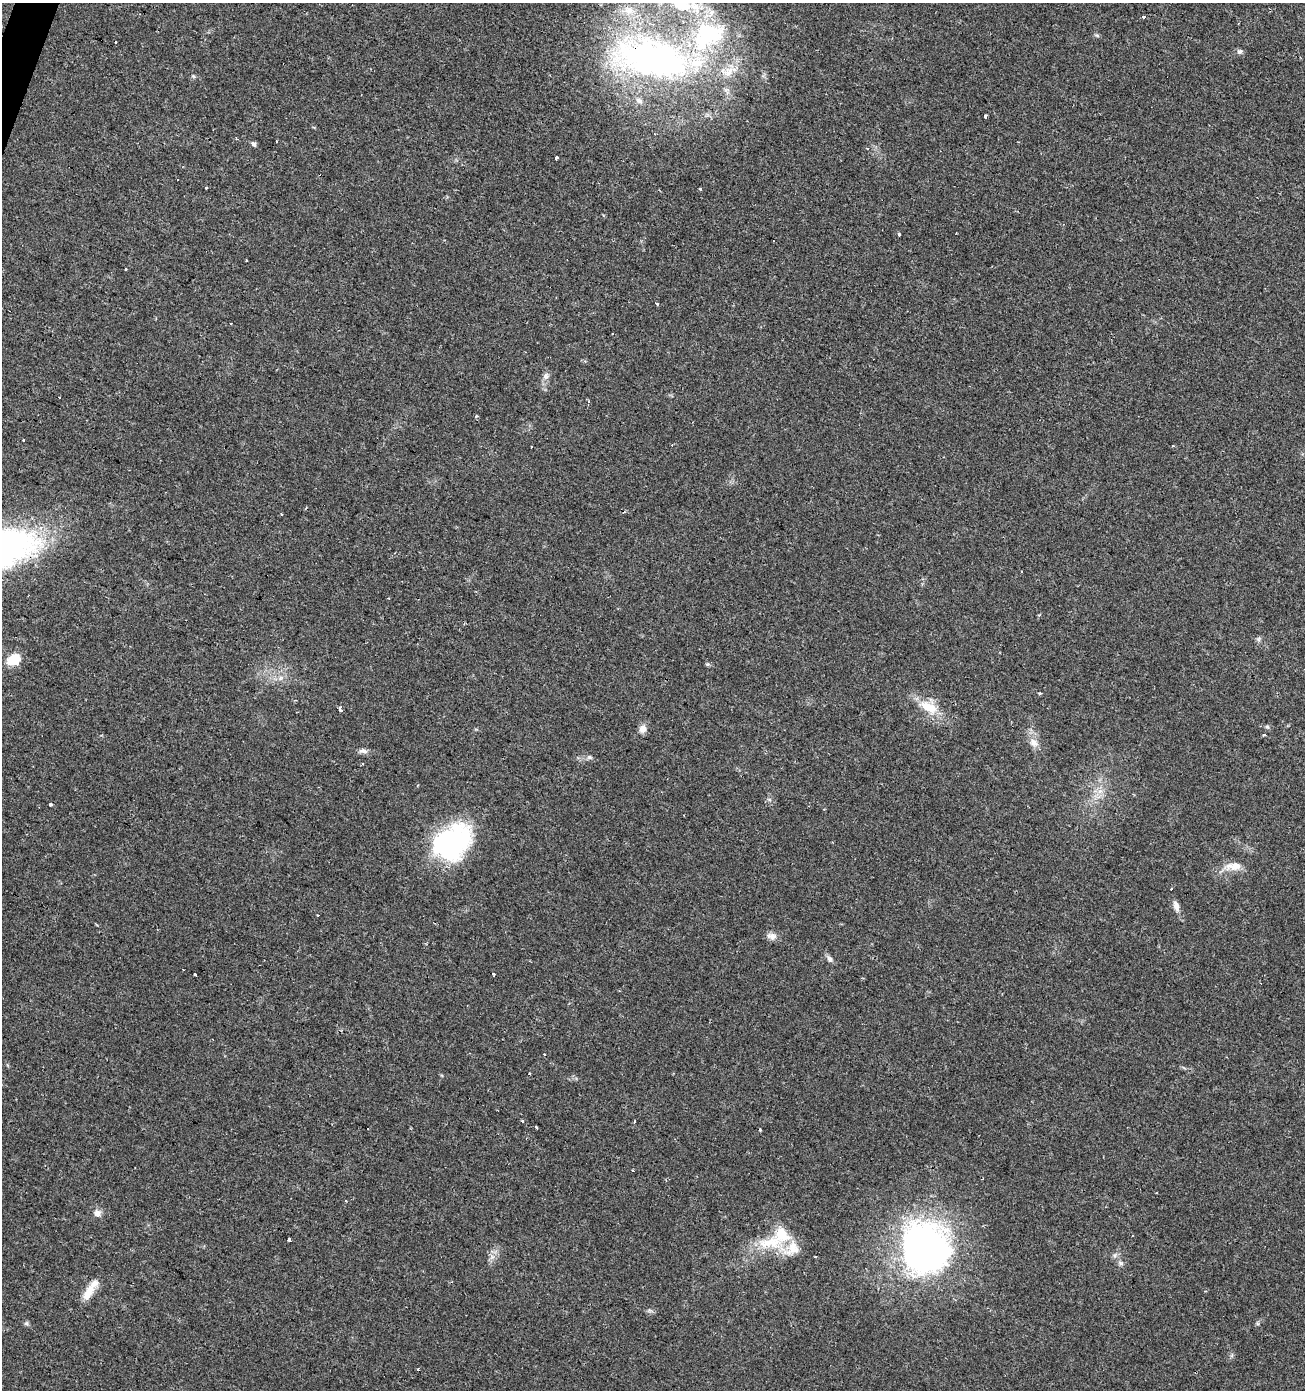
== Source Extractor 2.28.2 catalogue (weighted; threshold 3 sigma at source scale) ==
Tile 11 of 4 x 4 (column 3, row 3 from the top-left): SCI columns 2814-4116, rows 1396-2783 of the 5691 x 5558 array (HDU 1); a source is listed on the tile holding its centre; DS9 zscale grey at full resolution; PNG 1307 x 1392 px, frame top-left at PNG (2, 3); no overlay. Shown black and unused: <1% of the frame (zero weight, under 2 of 3 exposures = <1% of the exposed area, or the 3 px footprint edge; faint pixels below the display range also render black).
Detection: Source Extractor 2.28.2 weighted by HDU 2 'WHT'; one run over the whole footprint, this tile lists its part. Background 0.0504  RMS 0.0045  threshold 0.0203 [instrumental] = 3 sigma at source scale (4.5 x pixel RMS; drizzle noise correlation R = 1.50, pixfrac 1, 0.0396/0.0396 arcsec/px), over >= 5 px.
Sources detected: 78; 1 inside a brighter object's white glare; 12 cosmic-ray / hot-pixel residue — not listed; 8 inside a brighter listed object's ellipse — not listed separately; the other 57 listed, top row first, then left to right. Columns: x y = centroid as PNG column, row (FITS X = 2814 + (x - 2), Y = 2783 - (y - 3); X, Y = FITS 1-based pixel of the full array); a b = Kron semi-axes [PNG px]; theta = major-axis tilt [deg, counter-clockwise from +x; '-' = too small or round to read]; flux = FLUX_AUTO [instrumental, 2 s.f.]
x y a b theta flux
681 5 23 14 -16 14
1144 17 4 3 - 1.3
1240 51 8 6 4 1.2
652 58 107 51 -11 170
985 116 3 3 - 5.3
277 141 3 2 - 0.52
254 144 7 5 -56 1.1
867 149 3 3 - 1.2
556 158 3 3 - 6.2
206 187 3 3 - 1.8
700 189 4 3 - 0.88
899 234 3 3 - 2.9
125 269 3 3 - 1.2
657 304 4 3 - 3.8
546 376 8 6 -53 1.3
476 416 4 3 - 0.45
23 440 3 3 - 1.9
1173 446 3 3 - 0.51
281 514 3 3 - 0.94
1022 571 3 2 - 0.45
1039 615 4 3 - 0.73
1259 639 7 4 89 0.84
14 659 13 10 31 10
1039 693 4 3 - 0.62
929 707 28 17 -28 11
340 709 4 3 - 4.8
1267 727 6 4 -2 0.69
643 729 11 9 48 2.7
1264 734 3 3 - 2
1034 743 14 9 -41 3.4
363 751 11 6 -3 1.8
589 757 6 6 - 0.94
362 764 3 2 - 0.49
1100 791 7 4 18 1.6
50 804 3 3 - 3.6
452 842 44 33 38 63
1236 866 20 12 13 5.6
1171 889 3 3 - 1.5
1176 906 13 7 -73 2.6
318 915 3 2 - 0.32
772 936 14 8 -11 2.5
829 959 9 6 -39 1.4
493 974 3 3 - 1.2
195 975 3 3 - 1.1
545 1054 3 3 - 1.2
634 1121 3 2 - 0.47
536 1127 3 3 - 4.1
633 1171 3 3 - 0.9
97 1213 9 7 -34 2.7
289 1240 4 3 - 5.4
769 1243 44 17 7 17
925 1247 61 56 -71 160
1115 1255 7 4 71 0.84
1121 1263 7 6 - 1.1
88 1292 24 11 57 6.8
26 1323 7 5 44 0.77
1196 1372 3 2 - 0.5
Overlapping masked pixels (flux is a lower limit): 2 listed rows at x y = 652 58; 1196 1372
Isophote crosses this tile's border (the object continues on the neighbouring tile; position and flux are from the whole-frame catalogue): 2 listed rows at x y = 681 5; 652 58
Unlisted compact peaks at least as high as the median listed source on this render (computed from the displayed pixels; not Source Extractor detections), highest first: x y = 707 664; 193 76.